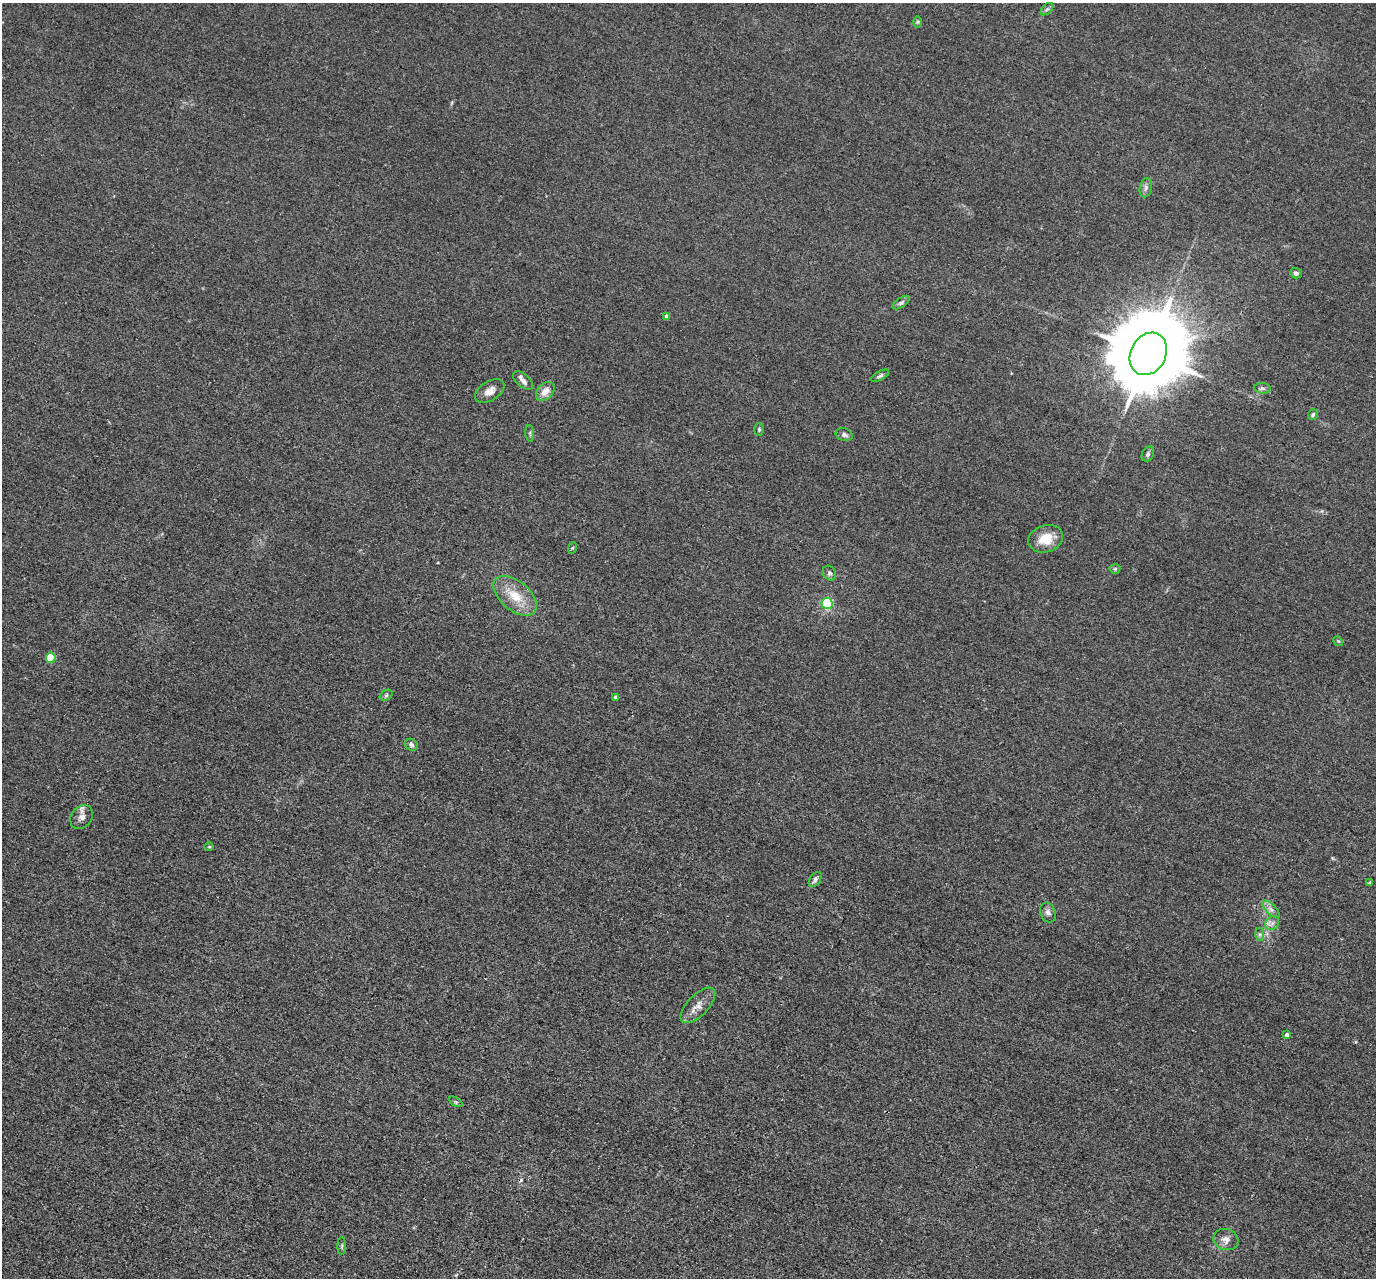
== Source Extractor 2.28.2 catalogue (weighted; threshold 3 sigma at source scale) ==
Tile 7 of 4 x 4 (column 3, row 2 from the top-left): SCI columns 2755-4128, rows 2828-4103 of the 5509 x 5524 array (HDU 1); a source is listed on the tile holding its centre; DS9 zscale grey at full resolution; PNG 1378 x 1280 px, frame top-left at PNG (2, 3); each listed source drawn as its Kron ellipse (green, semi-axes under 4 px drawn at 4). Shown black and unused: <1% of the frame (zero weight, under 3 of 4 exposures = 1% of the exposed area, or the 3 px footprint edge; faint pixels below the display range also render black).
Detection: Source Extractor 2.28.2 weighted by HDU 2 'WHT'; one run over the whole footprint, this tile lists its part. Background 0.028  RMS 0.0044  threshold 0.02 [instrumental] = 3 sigma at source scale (4.5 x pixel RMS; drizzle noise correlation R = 1.50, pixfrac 1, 0.05/0.05 arcsec/px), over >= 5 px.
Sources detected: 43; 1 cosmic-ray / hot-pixel residue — neither listed nor drawn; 1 inside a brighter listed object's ellipse — not listed separately; the other 41 listed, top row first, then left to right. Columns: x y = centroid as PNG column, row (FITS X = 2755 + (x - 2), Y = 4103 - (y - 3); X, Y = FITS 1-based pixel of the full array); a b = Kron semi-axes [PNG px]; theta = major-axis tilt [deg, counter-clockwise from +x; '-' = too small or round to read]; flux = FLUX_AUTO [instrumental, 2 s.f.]
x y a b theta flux
1047 9 7 4 44 0.79
918 22 6 4 89 0.62
1146 188 10 6 80 1.5
1296 273 6 5 - 1.2
901 303 10 4 34 1.1
667 316 4 4 - 1.9
1148 354 22 17 61 6900
880 376 10 4 28 1.1
523 380 12 6 -40 1.9
1262 388 8 5 -6 1
490 391 16 9 32 3.4
545 391 11 7 47 3.8
1313 415 6 5 - 0.81
759 429 6 5 - 0.67
530 433 8 3 -85 0.64
844 435 9 6 -17 1.4
1148 454 8 5 63 1.2
1046 539 18 13 18 8.5
572 548 6 4 70 0.5
1115 569 5 5 - 0.72
829 573 8 6 -57 1.1
515 596 25 14 -41 10
827 603 5 5 - 52
1338 641 5 4 - 0.49
51 658 5 5 - 15
386 695 7 5 32 0.8
616 697 4 4 - 1.4
411 745 6 5 - 1.3
82 817 13 10 54 2.9
209 847 4 4 - 0.54
815 880 8 5 57 1.2
1370 883 4 3 - 0.87
1271 909 11 5 -45 1.7
1048 912 10 7 -67 1.8
1272 923 7 6 - 1.6
1259 934 6 4 -89 0.82
698 1005 22 10 46 4.4
1287 1035 4 4 - 1.6
455 1102 7 3 -32 0.59
1226 1240 13 10 -19 2.9
342 1246 9 4 90 0.69